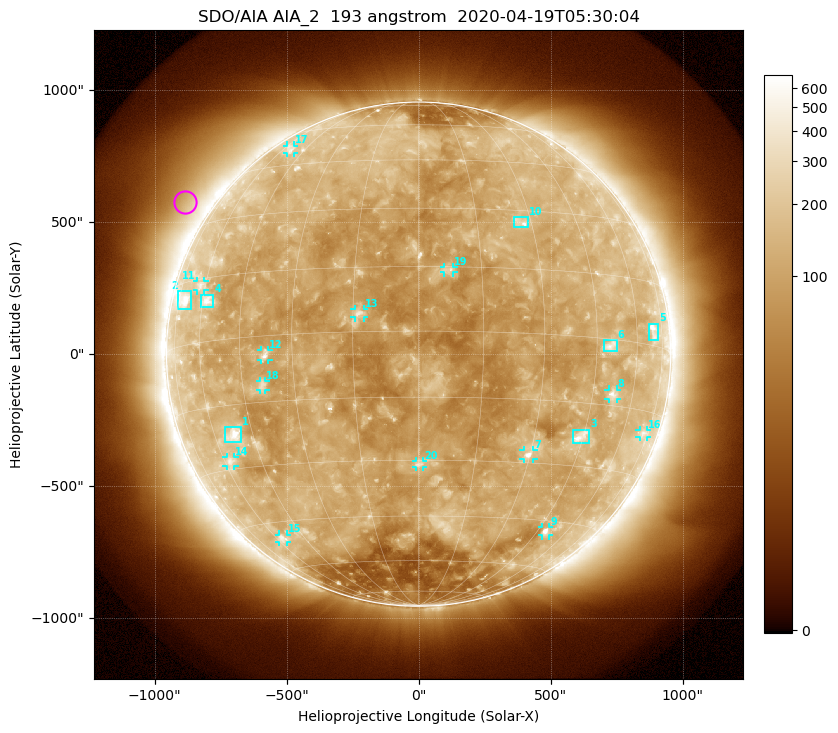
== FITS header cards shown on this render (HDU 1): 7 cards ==
TELESCOP= 'SDO/AIA'
INSTRUME= 'AIA_2'
WAVELNTH=                  193
WAVEUNIT= 'angstrom'
DATE-OBS= '2020-04-19T05:30:04.84'
CTYPE1  = 'HPLN-TAN'
CTYPE2  = 'HPLT-TAN'

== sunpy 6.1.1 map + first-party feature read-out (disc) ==
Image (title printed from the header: SDO/AIA AIA_2  193 angstrom  2020-04-19T05:30:04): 1024 x 1024 px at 2.4 arcsec/px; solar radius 955 arcsec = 398 px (full disc in frame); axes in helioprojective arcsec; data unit not stated in the header (colour bar unlabelled)
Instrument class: DISC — disc imager (sunpy class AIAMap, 193 A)
Bright regions (active regions / flare kernels): reference = the median radial profile (limb darkening/brightening removed); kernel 9 px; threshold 5 sigma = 152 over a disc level ~113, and >= 1.15x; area >= 12 px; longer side >= 10 px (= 24 arcsec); searched inside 0.97 R_sun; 21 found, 20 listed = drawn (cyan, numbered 1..; 13 of them under ~33 arcsec drawn as corner ticks so the feature stays visible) (cap 20 boxes per figure: the strongest are kept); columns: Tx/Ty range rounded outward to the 5 arcsec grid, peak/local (2 s.f.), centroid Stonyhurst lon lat
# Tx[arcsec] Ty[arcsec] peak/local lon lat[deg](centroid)
1 -735..-675 -335..-275 5.6 -52 -22
2 -910..-865 170..240 3.9 -70 +11
3 580..645 -335..-285 5.4 +44 -23
4 -825..-775 180..225 4.1 -58 +9
5 870..910 50..115 3.8 +69 +3
6 700..750 10..55 4 +50 -2
7 395..435 -395..-365 5.4 +30 -28
8 720..750 -170..-135 3.9 +52 -12
9 465..495 -690..-655 4.5 +49 -48
10 360..415 480..520 3.4 +27 +27
11 -840..-810 240..275 2.8 -62 +13
12 -595..-565 -25..15 4.2 -37 -4
13 -245..-205 140..170 5 -14 +4
14 -730..-695 -425..-390 2.9 -57 -28
15 -530..-500 -710..-685 2.7 -56 -50
16 835..865 -315..-285 2.3 +71 -20
17 -500..-470 760..790 2.3 -54 +51
18 -600..-580 -135..-100 3 -39 -11
19 95..135 310..330 3.7 +7 +14
20 -10..20 -430..-405 3.4 +0 -31
Off-limb structures (1.02-1.3 R_sun): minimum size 162 px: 4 found; the strongest spans PA ~35..70 deg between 1.02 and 1.3 R_sun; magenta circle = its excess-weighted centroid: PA ~55 deg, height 1.1 R_sun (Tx ~-885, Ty ~575 arcsec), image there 1.7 x the reference